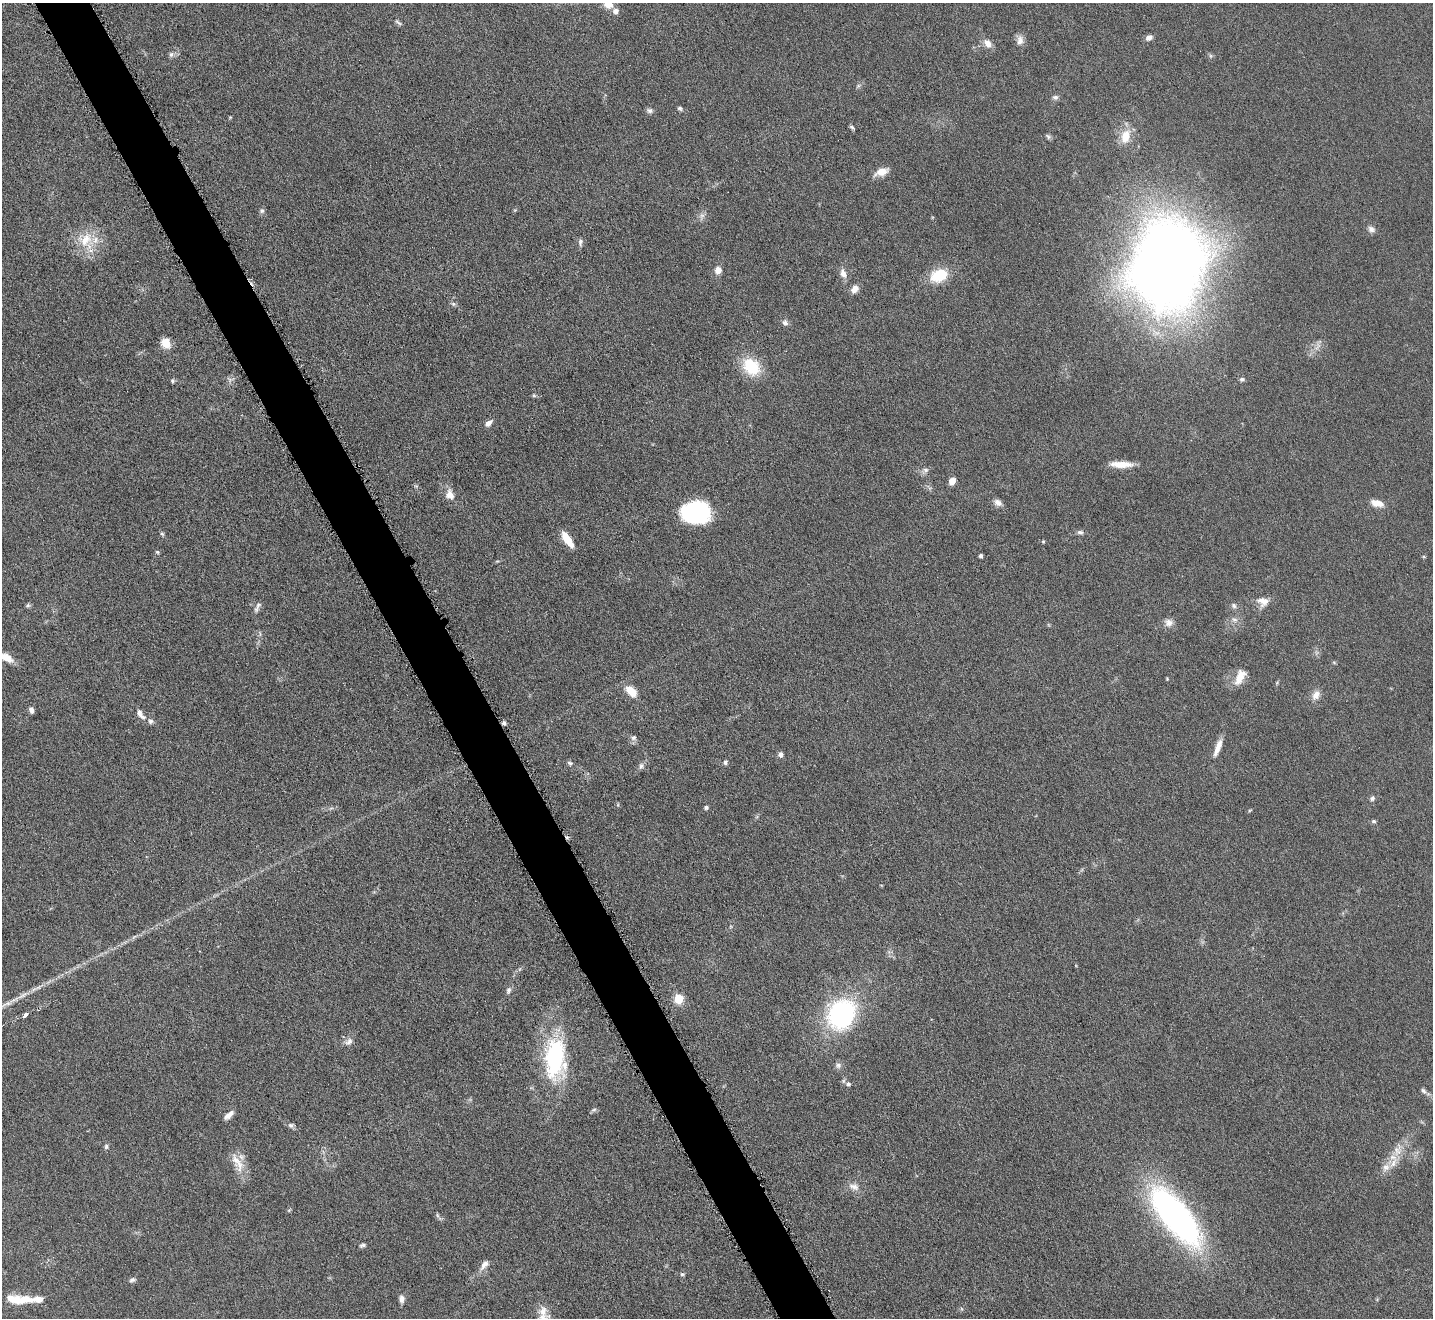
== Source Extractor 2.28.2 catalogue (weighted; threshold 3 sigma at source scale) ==
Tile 11 of 4 x 4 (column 3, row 3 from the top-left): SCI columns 2864-4294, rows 1474-2789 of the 5726 x 5715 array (HDU 1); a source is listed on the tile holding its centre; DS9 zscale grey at full resolution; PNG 1435 x 1320 px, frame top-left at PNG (2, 3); no overlay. Shown black and unused: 4% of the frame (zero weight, under 4 of 8 exposures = <1% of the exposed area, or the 3 px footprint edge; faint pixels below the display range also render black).
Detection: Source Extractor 2.28.2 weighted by HDU 2 'WHT'; one run over the whole footprint, this tile lists its part. Background 0.0475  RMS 0.0046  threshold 0.0186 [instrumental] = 3 sigma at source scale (4.09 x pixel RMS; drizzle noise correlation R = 1.36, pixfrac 0.8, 0.05/0.05 arcsec/px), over >= 5 px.
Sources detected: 104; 5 inside a brighter listed object's ellipse — not listed separately; the other 99 listed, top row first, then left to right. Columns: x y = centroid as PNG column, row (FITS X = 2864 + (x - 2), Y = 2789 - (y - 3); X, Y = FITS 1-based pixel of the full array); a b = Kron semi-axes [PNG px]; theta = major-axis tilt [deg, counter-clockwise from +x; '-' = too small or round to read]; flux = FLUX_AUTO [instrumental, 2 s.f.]
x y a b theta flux
608 5 13 9 -16 4.3
398 22 12 4 -39 0.96
1149 37 8 6 27 2
1020 40 13 9 87 2.6
988 43 12 8 -53 3.2
171 54 8 5 63 1.2
1210 56 6 4 -89 0.7
858 86 6 4 19 0.69
1055 97 8 6 3 1.2
680 108 6 5 - 0.83
650 111 8 7 - 1.2
230 117 5 4 - 0.42
852 127 7 4 -49 0.84
1048 136 7 5 -66 0.86
1125 136 18 11 74 7.5
882 172 15 8 19 5.1
262 211 7 6 - 0.98
702 216 9 6 60 1.6
1371 229 10 7 -31 1.8
86 240 22 19 33 12
580 242 10 6 87 1.3
1168 265 58 45 78 810
718 270 8 7 - 3.3
843 273 12 7 -74 2.9
939 275 21 14 20 13
854 289 10 7 47 2.7
453 304 6 5 - 0.9
785 323 8 6 -46 1.6
165 343 9 8 - 7.2
1318 346 14 4 50 1.9
751 366 17 13 -47 21
1242 379 6 5 - 1.1
230 380 7 4 -72 0.99
172 381 6 4 -24 0.72
534 395 6 4 72 0.54
489 423 8 5 42 2.3
1121 464 27 7 -1 6.2
925 470 8 6 14 1.5
952 481 8 6 58 3.1
450 495 14 11 -65 3.9
998 502 10 8 -33 2.2
1377 503 16 8 -15 4.1
696 513 26 20 -2 43
1080 532 9 5 -12 1.2
162 534 6 5 - 0.69
567 539 17 6 -57 9.2
1043 541 4 4 - 0.49
157 552 6 4 -22 0.57
981 556 4 3 - 0.96
1263 602 15 12 -9 4
1234 605 7 6 - 1.2
28 606 6 5 - 0.77
256 609 10 6 44 1.5
1234 619 8 7 - 1.8
1169 623 11 10 - 2.7
5 657 20 8 -28 5.8
1240 677 21 10 64 5.8
1167 679 4 4 - 0.4
631 691 14 8 -44 6.9
1316 695 13 9 57 3.2
31 710 7 4 -67 1.8
140 714 16 7 -53 2.9
504 723 5 4 - 1
633 737 8 6 42 1.3
1218 748 25 7 69 4.4
781 754 6 6 - 1.5
725 762 6 4 72 0.99
570 763 7 6 - 0.97
641 766 9 7 70 1.3
1372 798 8 6 20 1.1
706 807 5 4 - 0.89
1374 821 7 5 -2 0.76
508 990 10 6 72 1.4
678 999 5 5 - 25
842 1014 34 28 60 61
25 1015 5 3 - 4.7
349 1042 12 8 38 2.3
555 1058 47 23 89 50
838 1065 9 8 - 1.6
848 1084 7 6 - 1.4
1423 1091 9 5 -56 1.2
594 1110 8 4 9 0.84
229 1115 13 6 42 2.5
291 1125 7 6 - 1.1
106 1146 7 5 88 0.94
1397 1150 14 12 87 4.9
236 1160 20 12 -68 6.1
1386 1167 12 10 50 3.4
854 1187 15 9 -17 3.1
437 1215 6 4 -72 0.67
1176 1216 75 28 -51 130
362 1245 9 5 6 1
484 1265 16 7 52 2.8
682 1274 5 4 - 0.92
132 1280 8 5 17 1
38 1299 14 7 4 3.7
401 1299 9 6 -83 2.1
16 1300 22 10 -13 7.8
543 1311 15 9 88 4
Isophote crosses this tile's border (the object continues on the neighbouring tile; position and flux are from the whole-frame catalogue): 2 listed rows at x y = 608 5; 5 657